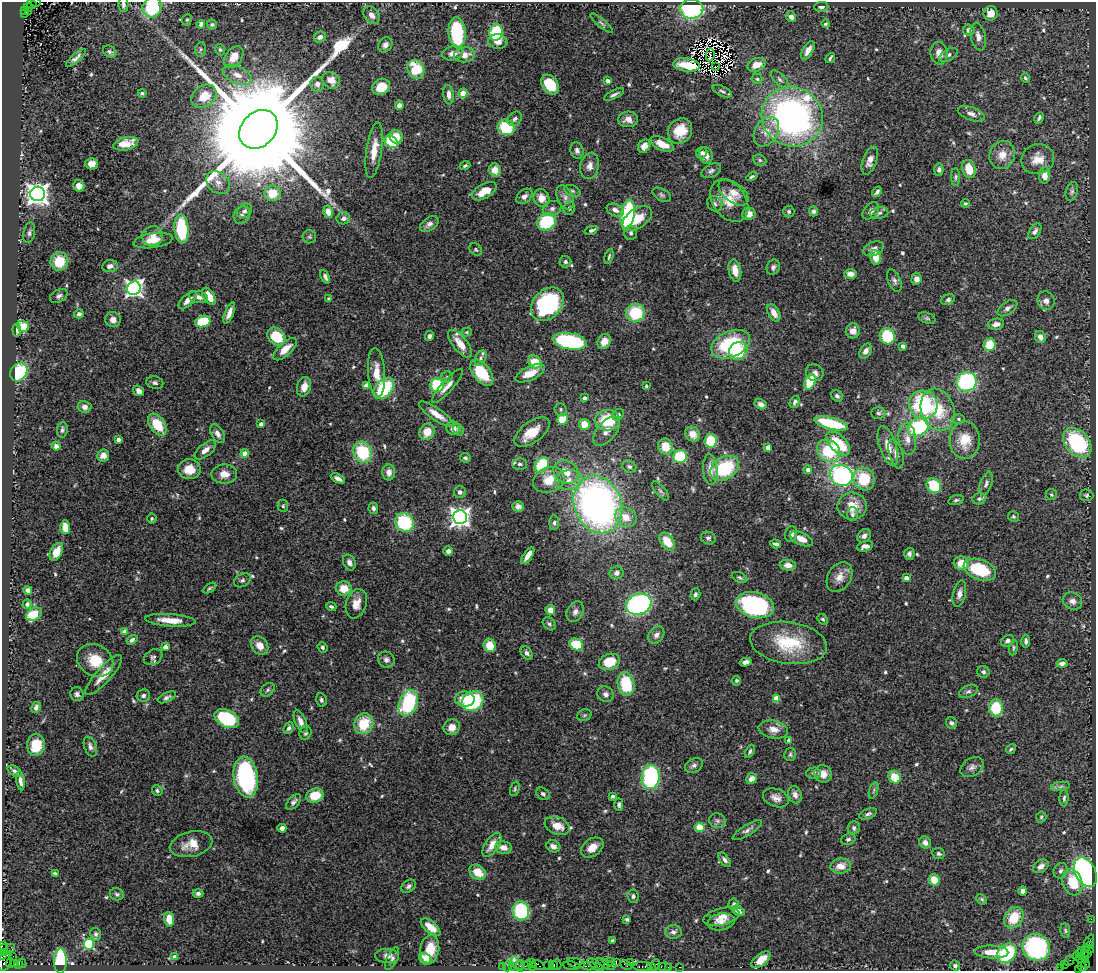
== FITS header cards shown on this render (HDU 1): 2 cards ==
NAXIS1  =                 1094
NAXIS2  =                  969

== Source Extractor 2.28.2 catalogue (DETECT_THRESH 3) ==
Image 1094 x 969 px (HDU 1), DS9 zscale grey, 1 PNG px = 1 image px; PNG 1098 x 973 px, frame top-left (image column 1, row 969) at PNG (2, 2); each listed source drawn as its Kron ellipse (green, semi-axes under 4 px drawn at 4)
Background 1.96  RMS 0.046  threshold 0.139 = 3 sigma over >= 5 px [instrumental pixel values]
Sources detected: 606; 5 with non-positive FLUX_AUTO (blend fragments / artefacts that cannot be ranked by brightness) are neither listed nor drawn; of the other 601, the 500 brightest by FLUX_AUTO listed and drawn (101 fainter detections omitted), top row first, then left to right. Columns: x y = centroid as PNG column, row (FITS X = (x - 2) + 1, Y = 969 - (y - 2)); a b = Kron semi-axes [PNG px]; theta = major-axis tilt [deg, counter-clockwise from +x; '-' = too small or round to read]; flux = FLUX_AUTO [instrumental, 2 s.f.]
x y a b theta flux
36 2 5 2 - 330
32 4 5 2 - 96
123 4 7 5 -89 8.7
28 7 4 3 - 310
152 7 10 9 - 160
821 7 7 5 2 9.4
691 9 12 9 0 290
25 10 3 3 - 220
28 11 3 3 - 320
991 13 7 7 - 25
25 14 3 2 - 290
371 15 9 7 -51 20
791 17 5 5 - 17
187 20 6 4 66 4.8
601 23 14 3 -40 6.9
201 24 4 4 - 13
826 24 4 3 - 5.2
212 25 5 5 - 5.7
969 30 6 5 - 17
457 33 16 8 -85 260
496 33 8 6 82 170
978 36 14 7 -77 20
320 37 6 5 - 14
498 41 10 7 -7 23
385 45 8 6 56 14
201 49 7 5 74 6.1
220 50 6 4 -73 5.8
808 50 10 5 60 22
110 52 7 5 -31 7.3
453 53 10 7 10 22
939 53 11 8 -83 25
464 55 10 7 8 32
710 55 6 2 85 6.2
948 55 10 5 32 10
234 57 12 8 54 43
76 58 12 4 41 12
830 58 5 3 - 5.7
686 65 13 6 -7 42
756 65 9 6 21 38
715 67 3 2 - 6.8
416 69 10 8 -63 110
237 75 16 8 -25 30
1025 78 5 4 - 5.1
757 79 5 5 - 5.1
780 79 11 5 -45 11
331 80 9 8 - 33
607 81 4 3 - 18
317 84 7 7 - 17
550 85 11 8 -55 99
381 87 9 7 29 65
722 91 10 5 -25 8.5
142 93 4 3 - 6.6
463 93 5 4 - 38
614 94 11 3 27 8.7
449 95 10 5 -84 17
204 96 13 10 37 67
399 105 4 4 - 15
971 114 14 6 -19 17
792 117 31 29 -35 1200
1039 118 6 3 63 6.6
515 119 8 6 47 9.8
628 119 10 7 4 20
506 127 9 7 -22 130
258 129 21 17 46 160000
680 131 13 11 55 64
766 132 16 11 58 38
396 137 7 6 - 43
391 142 7 5 -38 150
126 144 13 6 13 43
662 144 12 6 -26 46
644 146 7 5 52 27
374 150 28 7 82 50
577 151 8 6 -72 11
702 153 6 5 - 7.8
706 155 8 6 -67 17
1002 155 14 12 68 38
1038 159 16 15 - 43
760 160 7 5 -23 6.8
870 161 14 7 70 23
92 164 6 5 - 28
465 166 5 4 - 6.1
590 166 13 9 77 22
939 169 6 4 88 9.6
969 169 9 6 -74 59
495 170 6 6 - 41
711 171 10 6 28 9.1
1044 175 8 5 86 30
752 176 6 4 31 5.9
955 177 9 4 90 6.7
218 183 13 10 -43 27
79 186 6 5 - 19
484 191 13 7 30 63
572 191 8 5 -27 7.4
734 192 17 9 -38 29
877 192 6 3 49 7.9
1072 192 9 6 72 8.8
272 193 8 7 - 75
38 194 7 7 - 2500
662 195 10 6 -30 8.1
524 196 9 6 40 13
565 197 12 7 -64 18
541 198 9 8 - 28
729 201 23 16 -54 67
965 203 4 4 - 5.4
715 204 8 7 - 11
552 208 9 7 22 13
569 208 6 6 - 9.1
615 210 9 6 -24 17
244 211 8 6 42 11
789 211 6 5 - 6.4
814 211 5 4 - 8.6
871 211 10 6 49 16
328 212 6 5 - 28
879 213 9 6 10 9.5
628 214 15 7 82 410
749 214 6 6 - 29
242 215 9 7 54 12
343 218 7 6 - 14
637 219 16 9 35 59
546 222 10 8 29 180
429 224 10 6 35 13
181 229 14 7 -85 260
591 230 7 4 19 9.9
1035 231 9 5 55 11
29 233 10 6 78 10
631 233 7 6 - 8.7
153 236 10 10 - 31
309 237 7 6 - 6.8
153 241 20 7 8 40
476 249 7 5 -42 4.9
874 249 11 6 23 16
609 257 8 3 74 6
876 257 7 5 -82 42
59 261 9 9 - 85
565 262 6 6 - 7.9
110 266 8 6 7 14
773 267 8 6 67 9.6
735 271 11 6 -80 35
850 274 6 4 -3 18
325 277 7 4 -65 10
916 279 6 5 - 18
894 281 12 6 -67 11
134 288 7 6 - 1200
59 296 9 6 29 9.6
209 296 9 5 -57 47
198 297 10 6 -12 18
329 299 4 3 - 5.8
188 300 11 5 45 22
948 300 7 5 27 6.8
1046 301 9 8 - 16
547 304 19 14 47 350
1007 308 11 6 35 12
229 313 11 4 69 21
636 313 9 9 - 150
774 313 9 5 -61 25
79 314 5 4 - 7.7
927 318 9 5 -21 6.2
113 320 8 7 - 18
203 322 8 5 16 120
996 324 8 5 9 16
23 326 6 5 - 61
17 330 6 2 -85 5.9
853 331 7 7 - 20
467 332 5 4 - 4.8
429 336 5 4 - 9.6
887 336 8 7 - 140
276 337 10 8 -46 100
1040 337 6 5 - 18
569 341 17 8 -10 390
604 342 8 6 57 31
460 344 17 7 -52 51
731 344 20 13 23 230
990 345 6 6 - 78
903 346 4 3 - 12
285 349 15 6 42 39
738 351 10 8 43 120
866 351 8 5 59 15
481 358 8 5 63 7.8
535 362 7 6 - 67
19 372 10 8 53 200
482 372 15 8 -51 120
376 373 24 8 -86 48
530 373 16 7 25 44
815 373 9 8 - 15
447 377 5 5 - 5.4
810 382 8 5 66 120
966 382 10 9 - 330
155 383 8 6 -14 8.8
366 385 4 4 - 30
437 385 7 6 - 150
447 386 22 6 48 24
646 386 3 3 - 5.1
304 387 10 7 73 28
384 388 12 8 47 190
139 391 6 4 -34 14
837 396 6 5 - 8.6
584 398 3 3 - 13
795 402 6 4 65 9.9
761 404 6 4 -30 14
923 405 14 14 - 270
84 407 7 6 - 14
560 409 6 6 - 6.5
938 410 21 16 -70 120
878 413 7 5 -2 7.1
437 414 21 6 -34 40
618 415 6 5 - 7.8
562 419 5 5 - 72
959 419 6 5 - 5.9
607 420 12 10 2 120
831 423 17 6 -15 190
261 424 4 3 - 16
584 424 5 5 - 48
157 425 12 7 -55 87
918 427 11 8 24 330
453 428 7 6 - 23
62 430 8 5 83 7.6
458 430 6 4 -55 5.2
607 431 17 9 50 28
427 432 8 7 - 47
532 432 20 10 35 59
217 434 10 6 -62 16
692 434 8 7 - 27
118 439 4 3 - 17
907 439 16 9 -83 28
965 440 19 15 -89 72
711 441 7 6 - 99
838 443 15 8 -44 140
1077 443 17 11 -49 270
56 446 4 4 - 18
666 446 8 7 - 61
888 446 20 8 -72 42
768 448 4 4 - 26
205 450 13 6 40 20
828 451 12 10 -39 140
363 452 11 9 -65 180
245 454 4 4 - 58
896 454 15 6 -74 19
103 455 6 6 - 28
680 457 7 6 - 170
465 458 5 4 - 7.1
520 464 7 5 -1 8.1
542 465 8 6 55 140
629 467 7 6 - 8.8
724 468 15 11 31 200
189 469 11 10 - 48
710 470 15 7 -85 34
808 470 4 4 - 17
389 472 8 6 88 20
566 472 13 11 -35 40
224 474 13 9 -1 29
841 475 12 10 -25 500
338 478 8 4 -26 12
864 479 11 10 - 110
549 480 16 12 20 57
569 480 13 10 4 34
986 483 12 5 72 12
934 486 8 7 - 120
661 491 12 4 -49 7.9
460 492 6 6 - 11
1051 495 5 5 - 5.8
1086 495 7 6 - 5.6
979 499 7 5 23 7.4
956 500 8 4 15 6.4
598 504 29 23 -68 1500
283 506 6 5 - 5.3
518 506 6 5 - 12
852 506 14 13 - 51
373 508 6 4 -79 8.8
852 514 7 5 -89 7
1013 516 5 5 - 4.9
460 517 7 7 - 1800
626 517 11 9 -30 46
152 518 5 5 - 4.9
404 522 10 9 - 200
554 523 7 5 87 7.9
65 527 7 5 -86 38
791 534 8 6 77 12
864 536 7 6 - 13
708 538 7 6 - 7.9
801 539 12 6 -25 33
667 542 10 6 -53 67
776 544 6 3 -18 8
865 546 8 5 15 18
448 551 5 5 - 13
56 552 9 5 64 40
909 554 6 5 - 9.3
528 555 10 4 56 23
349 562 8 6 -67 14
961 563 8 7 - 55
788 565 8 5 -5 21
980 570 17 10 -21 150
616 573 7 6 - 12
740 577 8 5 -24 6.4
839 577 16 11 59 32
906 578 4 4 - 25
242 580 9 6 31 8.6
210 588 7 3 33 5.1
344 589 8 7 - 47
28 590 4 4 - 11
695 594 6 5 - 6.7
959 594 13 6 78 17
1072 601 10 8 -26 18
27 604 5 4 - 8.4
356 604 15 10 73 33
639 604 13 10 21 670
755 605 19 12 -15 390
331 607 5 4 - 6
550 610 5 5 - 34
575 612 11 8 61 15
34 614 8 5 33 86
823 619 6 4 -43 5
170 620 25 6 -4 50
549 624 7 5 -44 7.3
125 632 4 4 - 32
656 635 9 7 47 13
132 640 6 4 36 9.6
1007 641 7 5 27 9.3
1026 641 6 4 88 8.6
789 643 39 21 -8 170
576 644 7 5 -26 110
490 645 7 6 - 53
260 646 10 7 -52 33
165 647 4 4 - 27
323 647 5 5 - 6.6
1014 648 8 4 81 5.2
527 653 7 5 -55 12
153 657 10 7 32 11
95 660 19 15 -31 82
386 660 8 7 - 14
609 662 11 8 18 86
746 662 6 4 15 13
1062 663 5 4 - 10
983 672 6 6 - 8.2
104 675 26 7 48 48
736 681 5 4 - 5.5
626 684 12 8 -77 140
268 690 8 5 44 7.3
968 691 10 6 24 9.2
77 694 7 6 - 8.4
606 694 8 7 - 13
143 695 7 6 - 9.5
167 697 10 4 25 8.9
777 698 4 4 - 64
465 699 10 7 -3 47
321 700 7 5 -75 8.6
473 701 12 9 35 230
408 703 13 9 67 280
36 707 6 4 62 11
996 708 8 7 - 120
584 715 7 5 21 5.4
227 719 13 8 -29 270
301 721 12 5 -69 21
951 723 6 5 - 7.6
364 724 11 9 64 100
452 727 8 7 - 28
289 728 6 4 67 9.4
773 729 15 9 -10 28
305 733 7 6 - 7.6
789 740 4 3 - 14
36 745 11 9 83 66
90 746 10 6 -72 13
1011 749 5 4 - 4.8
750 751 7 4 62 5.9
790 755 6 6 - 5.9
694 765 9 7 31 12
972 767 12 9 33 17
15 771 8 4 -32 8.7
813 773 7 5 3 7.4
823 774 9 8 - 26
246 777 20 12 -81 410
651 777 12 9 83 390
894 777 7 5 -55 60
751 779 6 5 - 21
20 781 9 4 -81 13
1060 786 9 4 9 7.8
515 789 7 4 71 5.5
874 790 8 3 71 4.9
157 791 6 5 - 5.9
543 794 7 5 -35 9.1
795 795 9 6 -72 17
315 796 9 7 17 65
613 796 4 3 - 5.7
776 798 13 9 -21 21
1064 798 8 4 88 6.9
294 802 9 5 48 10
619 804 6 4 -89 7.6
868 814 9 4 21 8.7
1041 817 5 5 - 4.9
717 821 8 7 - 11
557 826 13 8 -21 45
699 827 5 4 - 62
282 828 4 4 - 22
854 828 6 6 - 8.7
747 830 17 5 32 13
848 839 7 5 19 7.5
925 843 6 5 - 16
191 844 21 12 13 51
492 845 14 6 57 37
553 846 7 5 -21 17
503 847 8 6 -11 24
592 848 12 8 36 33
938 854 6 5 - 8.2
725 860 8 4 -52 10
840 866 10 7 9 37
1041 866 8 6 34 19
1061 871 8 6 59 10
478 872 9 6 -39 54
1085 872 16 10 -63 870
55 873 4 3 - 5
934 880 6 5 - 48
1072 882 13 9 -71 84
408 886 8 6 36 8.5
1023 891 5 4 - 12
198 893 5 4 - 9
117 894 7 6 - 6.7
633 896 7 5 -84 8
982 899 6 4 -45 5.5
734 904 5 5 - 9.7
521 911 9 8 - 210
738 911 7 4 -27 15
722 917 18 8 14 25
1014 918 11 8 54 81
169 919 7 5 -80 43
627 919 4 3 - 5.5
1091 919 2 2 - 30
721 922 14 8 10 22
431 927 12 5 -40 37
1065 930 7 5 -83 5.8
673 932 8 7 - 13
96 934 6 5 - 7
612 940 3 3 - 5.1
1089 941 7 3 59 210
89 944 5 5 - 300
2 945 3 2 - 89
1090 945 3 3 - 110
11 947 2 2 - 61
1036 947 14 13 - 420
3 949 5 3 - 230
430 949 14 9 82 58
1089 949 4 2 - 140
1081 950 2 2 - 62
1085 950 2 2 - 57
5 952 3 3 - 270
991 952 17 6 -2 45
1007 953 10 8 45 210
1079 953 3 2 - 150
1084 954 4 4 - 200
1088 954 3 3 - 130
2 955 4 2 - 290
13 956 2 2 - 41
387 956 12 7 -4 18
1076 956 4 3 - 160
175 957 4 4 - 29
392 959 12 5 65 11
425 959 6 5 - 61
1081 959 5 3 - 160
1085 959 3 2 - 48
761 960 11 5 38 40
5 961 10 6 70 520
60 961 12 6 89 230
610 961 2 2 - 90
1069 961 5 2 - 120
531 962 2 2 - 68
616 962 4 2 - 150
631 962 3 2 - 100
10 963 5 2 - 45
22 963 4 3 - 35
576 963 9 4 -16 480
15 964 4 3 - 49
19 964 3 2 - 430
517 964 9 4 -57 41
600 964 6 4 -66 770
606 964 10 3 -28 510
1085 964 5 3 - 28
521 965 5 2 - 57
528 965 5 4 - 400
538 965 7 4 -30 700
553 965 4 3 - 280
557 965 5 2 - 160
595 965 9 3 -36 370
612 965 4 2 - 140
626 965 6 3 -29 150
656 965 6 2 72 320
1065 965 2 2 - 69
502 966 2 2 - 65
507 966 5 3 - 64
513 966 3 2 - 140
532 966 3 2 - 110
548 966 3 2 - 130
572 966 8 2 -9 520
588 966 8 3 -4 580
955 966 5 4 - 8
642 967 9 3 0 340
651 967 4 3 - 170
664 967 6 3 2 310
668 967 2 2 - 81
680 967 3 2 - 82
1082 967 4 2 - 97
1061 968 2 2 - 84
1078 969 3 2 - 38
At the frame edge (FLAGS 8, measured only in part): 7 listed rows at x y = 36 2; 123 4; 152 7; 2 945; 3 949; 2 955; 1078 969
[101 fainter detections neither listed nor drawn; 5 non-positive-flux detections neither listed nor drawn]